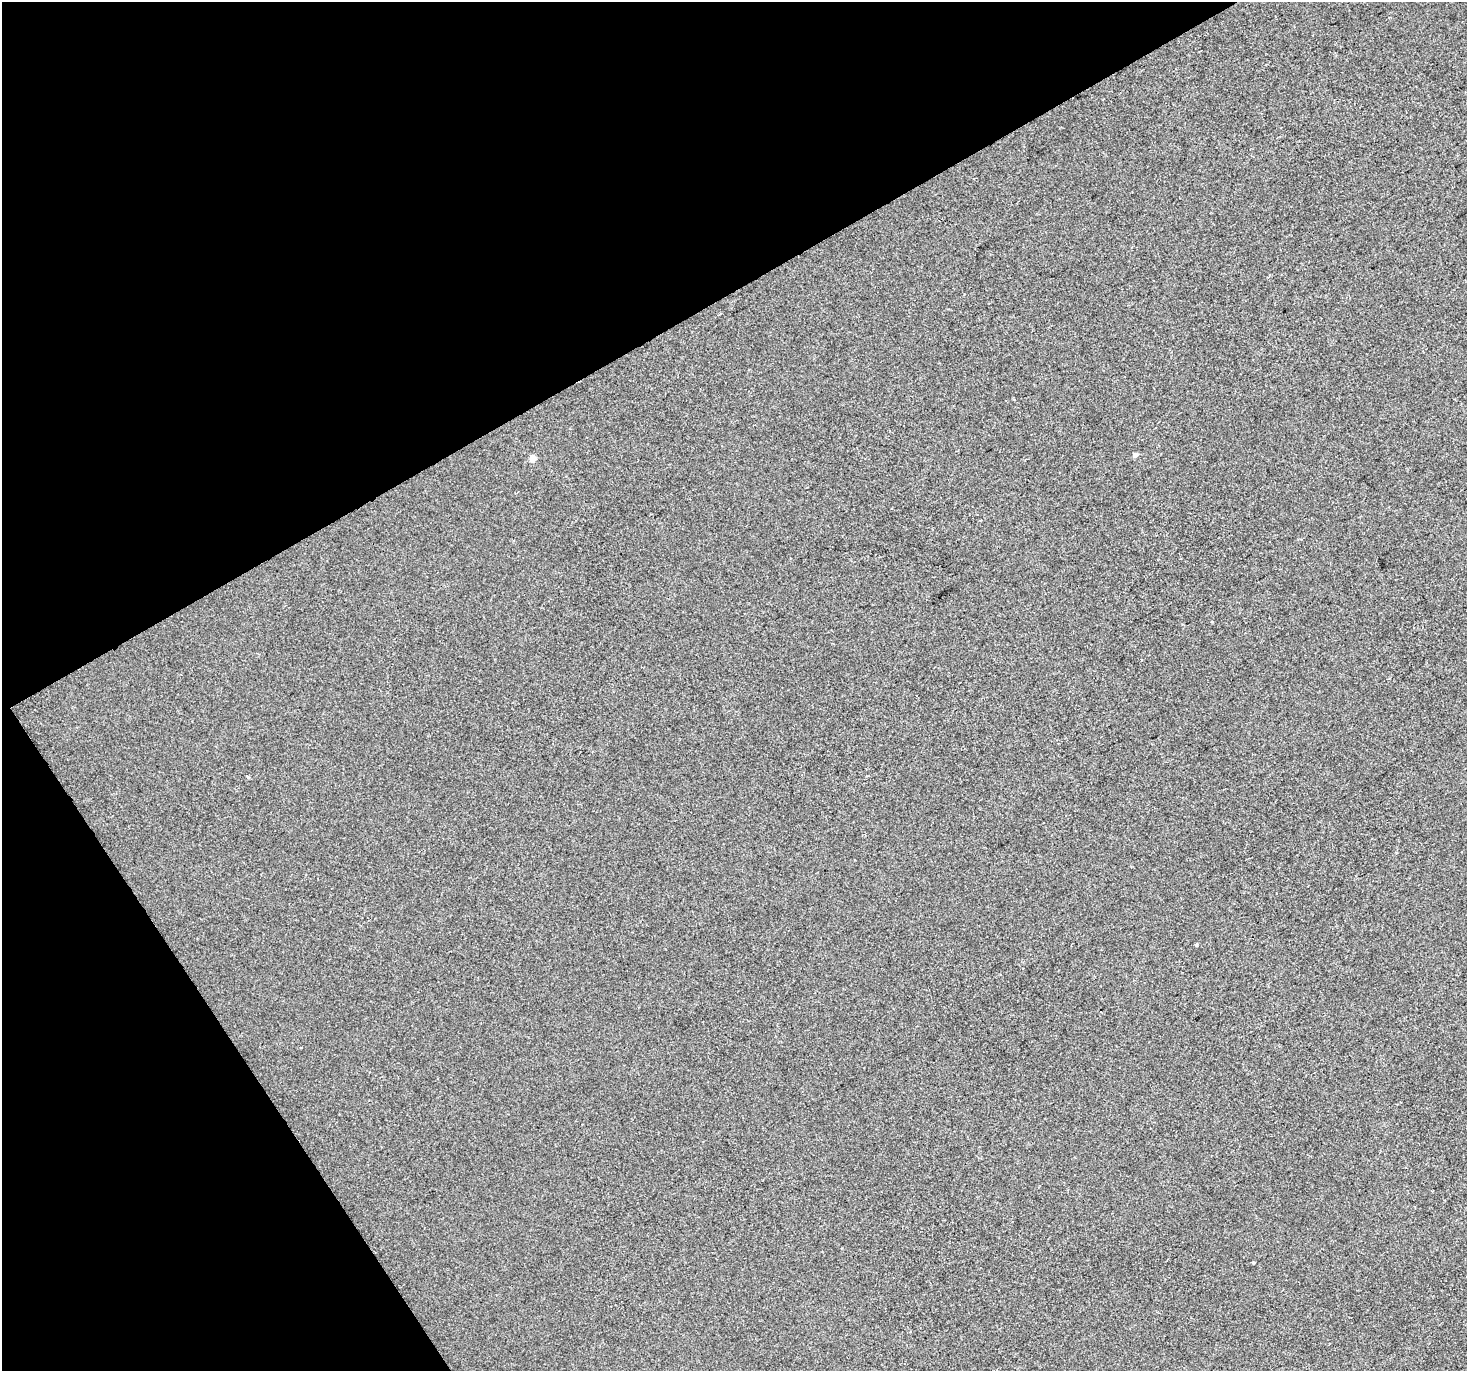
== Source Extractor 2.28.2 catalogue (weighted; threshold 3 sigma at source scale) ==
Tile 5 of 4 x 4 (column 1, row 2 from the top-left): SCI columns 3-1467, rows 2914-4282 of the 5862 x 5765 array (HDU 1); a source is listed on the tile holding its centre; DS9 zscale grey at full resolution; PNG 1469 x 1373 px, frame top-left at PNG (2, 2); no overlay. Shown black and unused: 29% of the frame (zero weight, under 2 of 3 exposures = <1% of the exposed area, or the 3 px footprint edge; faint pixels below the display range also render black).
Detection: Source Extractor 2.28.2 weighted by HDU 2 'WHT'; one run over the whole footprint, this tile lists its part. Background -8.44e-04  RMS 0.0056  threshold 0.025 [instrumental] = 3 sigma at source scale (4.5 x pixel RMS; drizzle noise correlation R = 1.50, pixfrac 1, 0.0396/0.0396 arcsec/px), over >= 5 px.
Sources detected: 6; all 6 listed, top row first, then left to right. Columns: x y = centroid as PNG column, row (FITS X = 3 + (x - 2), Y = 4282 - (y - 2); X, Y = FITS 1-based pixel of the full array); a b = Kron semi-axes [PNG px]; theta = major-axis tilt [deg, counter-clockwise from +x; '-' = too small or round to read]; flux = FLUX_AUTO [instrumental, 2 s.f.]
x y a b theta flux
1135 455 5 5 - 1.8
532 458 5 4 - 6.5
1212 622 4 3 - 0.47
247 777 4 3 - 0.88
1196 945 3 3 - 0.94
1254 1263 3 3 - 0.74